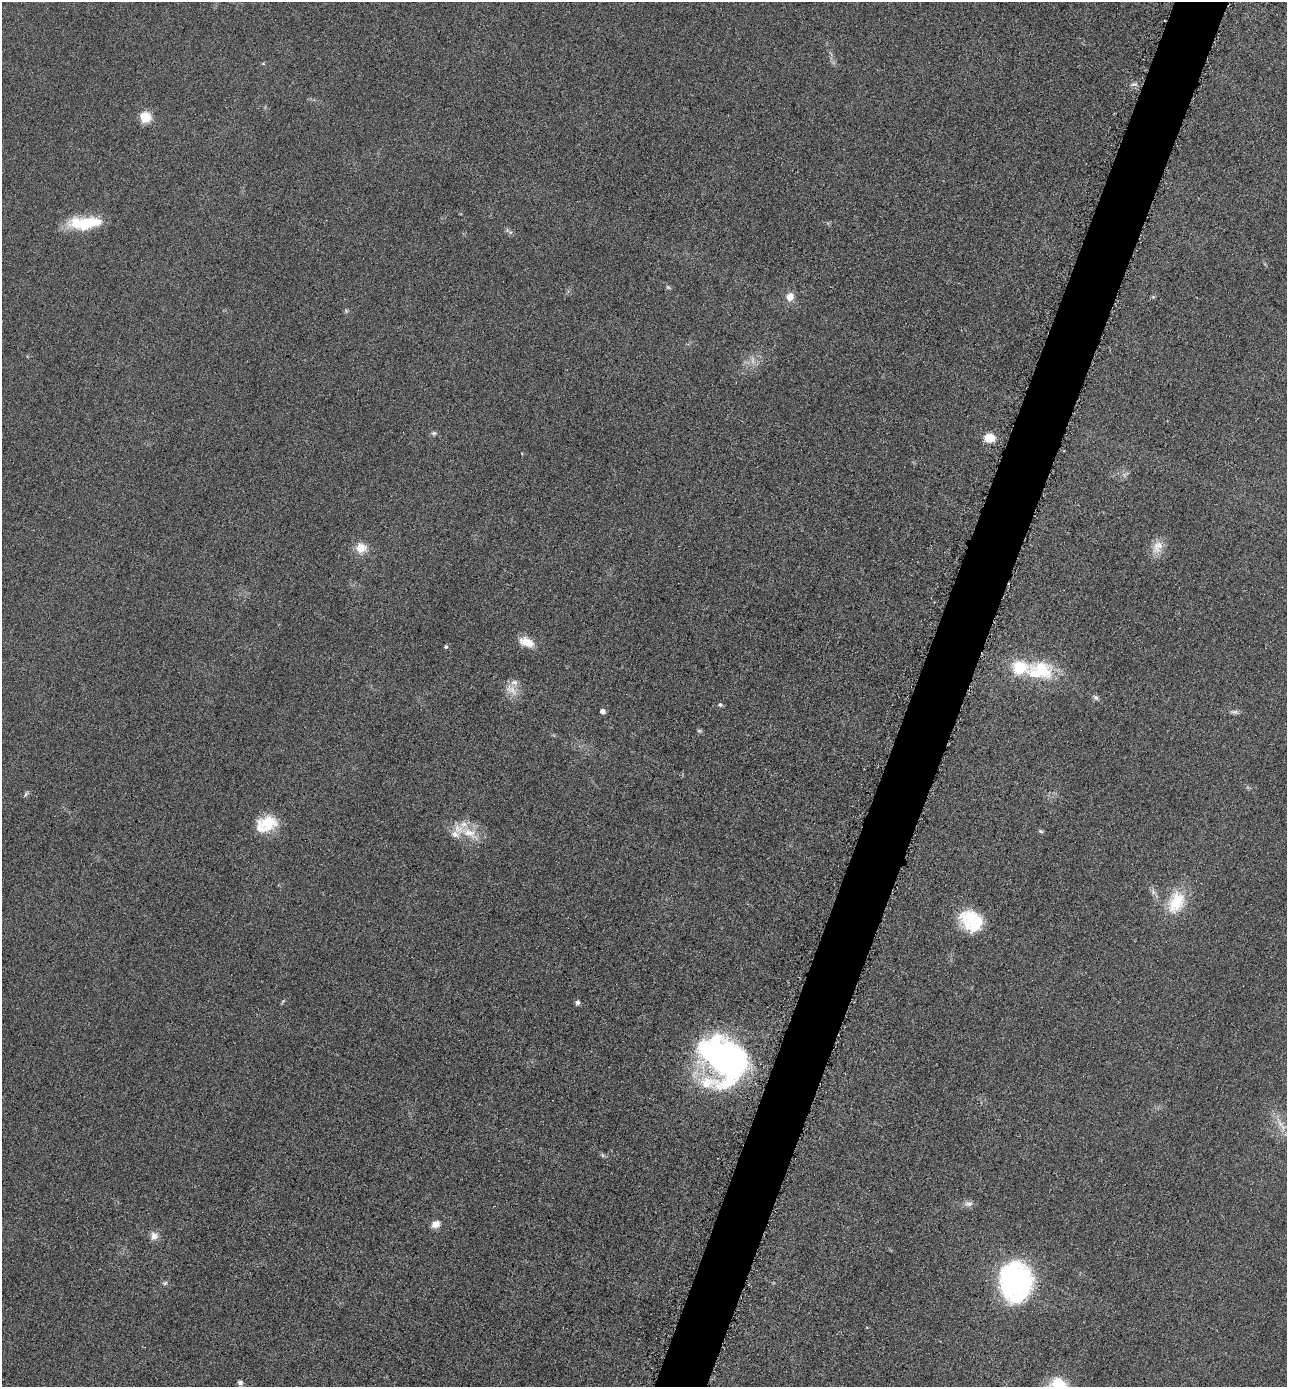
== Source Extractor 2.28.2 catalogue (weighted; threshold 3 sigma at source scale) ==
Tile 10 of 4 x 4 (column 2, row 3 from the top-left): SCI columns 1579-2863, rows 1399-2783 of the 5584 x 5572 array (HDU 1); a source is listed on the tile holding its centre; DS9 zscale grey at full resolution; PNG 1289 x 1389 px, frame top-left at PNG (2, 2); no overlay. Shown black and unused: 4% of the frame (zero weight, under 3 of 6 exposures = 2% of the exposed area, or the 3 px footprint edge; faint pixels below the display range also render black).
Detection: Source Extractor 2.28.2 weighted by HDU 2 'WHT'; one run over the whole footprint, this tile lists its part. Background 0.0494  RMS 0.0096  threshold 0.0393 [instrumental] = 3 sigma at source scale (4.09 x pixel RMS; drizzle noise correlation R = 1.36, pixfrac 0.8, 0.05/0.05 arcsec/px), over >= 5 px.
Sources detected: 45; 5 too faint to see at this stretch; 2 inside a brighter object's white glare — not listed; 3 inside a brighter listed object's ellipse — not listed separately; the other 35 listed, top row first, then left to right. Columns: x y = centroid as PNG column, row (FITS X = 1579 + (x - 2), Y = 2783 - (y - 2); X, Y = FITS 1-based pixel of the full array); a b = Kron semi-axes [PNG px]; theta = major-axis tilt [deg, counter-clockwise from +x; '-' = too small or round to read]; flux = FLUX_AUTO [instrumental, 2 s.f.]
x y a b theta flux
1134 84 7 4 1 2.1
145 117 6 6 - 67
84 223 37 13 4 41
790 297 10 9 - 8.1
346 311 6 5 - 1.4
434 433 8 5 0 2
989 438 13 10 -4 12
1157 547 20 14 65 12
361 548 12 12 - 13
526 642 19 10 -20 12
446 647 5 5 - 1.3
1040 671 37 25 -2 49
514 682 11 8 -9 4.7
1096 697 8 6 -49 2.4
720 705 5 5 - 2.1
602 711 5 5 - 4.1
1234 712 13 5 -8 3.1
699 731 6 4 1 1.3
26 794 9 4 54 1.7
267 823 25 17 -2 27
1041 831 7 4 -27 1.5
469 833 34 13 -29 23
1153 892 9 5 -66 3.1
1176 902 31 21 68 34
972 922 27 23 -23 37
577 1003 5 4 - 3.7
727 1060 48 39 -86 280
1280 1124 21 8 -57 9.6
602 1155 6 4 -71 1.3
968 1204 13 8 1 4.3
435 1224 9 7 29 7
154 1236 11 11 - 6.1
1016 1282 30 24 -89 200
165 1283 7 6 - 1.9
240 1383 7 7 - 2.6